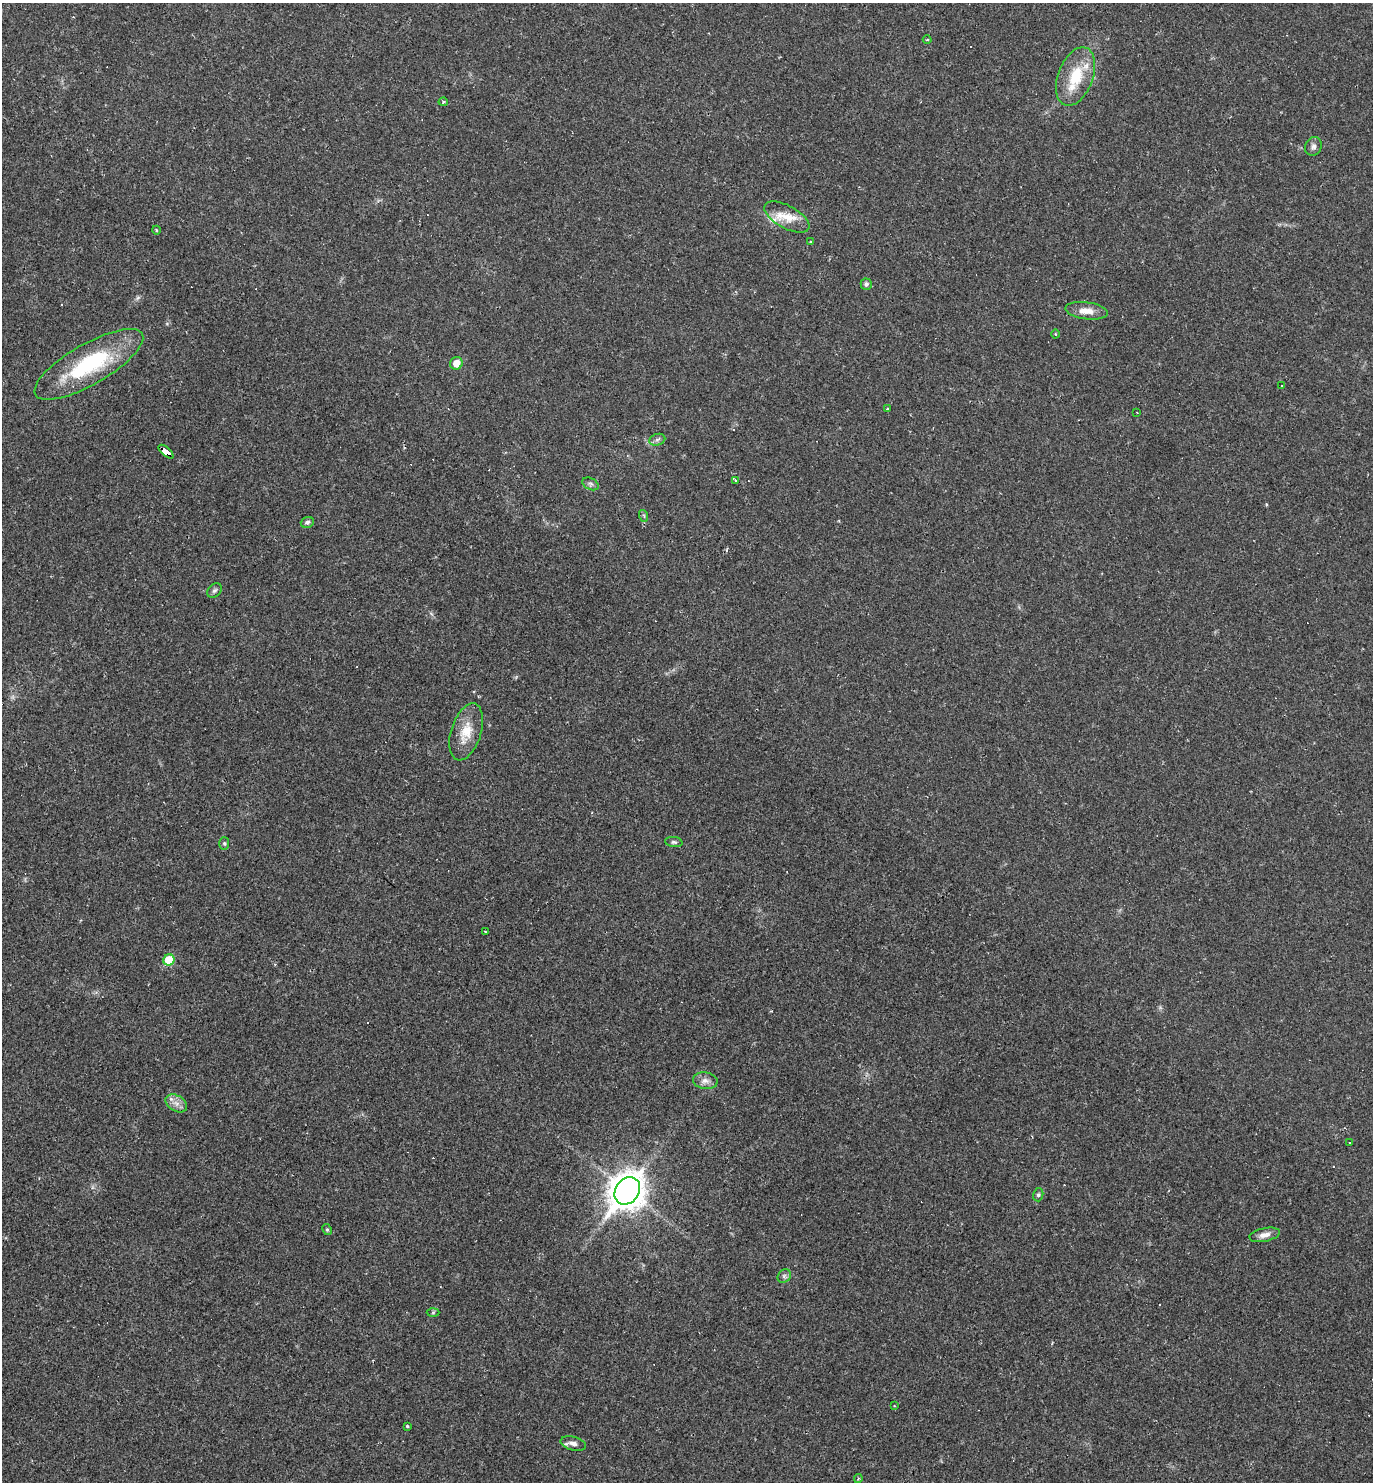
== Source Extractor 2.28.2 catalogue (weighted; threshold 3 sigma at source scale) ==
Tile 11 of 4 x 4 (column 3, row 3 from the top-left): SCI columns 3034-4404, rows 1481-2960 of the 5925 x 5920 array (HDU 1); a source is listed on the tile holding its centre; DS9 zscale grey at full resolution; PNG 1375 x 1484 px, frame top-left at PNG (2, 3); each listed source drawn as its Kron ellipse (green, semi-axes under 4 px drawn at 4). Shown black and unused: <1% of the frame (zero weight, under 2 of 3 exposures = <1% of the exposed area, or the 3 px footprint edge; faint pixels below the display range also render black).
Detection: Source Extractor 2.28.2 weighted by HDU 2 'WHT'; one run over the whole footprint, this tile lists its part. Background 0.0292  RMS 0.0039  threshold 0.0176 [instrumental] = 3 sigma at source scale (4.5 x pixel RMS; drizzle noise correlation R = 1.50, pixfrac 1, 0.05/0.05 arcsec/px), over >= 5 px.
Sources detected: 53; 11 cosmic-ray / hot-pixel residue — neither listed nor drawn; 2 inside a brighter listed object's ellipse — not listed separately; the other 40 listed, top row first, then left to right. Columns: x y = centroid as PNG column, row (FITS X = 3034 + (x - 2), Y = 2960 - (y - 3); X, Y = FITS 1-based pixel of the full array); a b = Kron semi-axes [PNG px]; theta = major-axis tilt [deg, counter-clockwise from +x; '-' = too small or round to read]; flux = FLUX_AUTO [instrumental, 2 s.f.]
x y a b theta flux
927 40 4 3 - 0.37
1076 76 30 17 69 15
443 102 4 4 - 0.54
1313 146 9 8 - 1.5
787 217 25 11 -29 7.1
156 230 4 3 - 0.39
810 242 3 3 - 0.4
866 284 6 5 - 0.88
1086 311 21 8 -7 4.4
1056 334 4 3 - 0.33
456 363 6 6 - 4.4
89 364 61 20 30 37
1282 386 3 3 - 1.9
887 409 3 3 - 0.54
1137 412 3 2 - 0.35
657 440 8 5 18 1.1
166 452 9 4 -41 100
735 480 3 3 - 4.4
591 484 9 5 -26 0.99
644 516 6 3 -72 0.51
307 522 7 5 18 1.1
215 591 8 6 44 0.93
466 732 29 15 72 8.6
674 842 8 5 -7 0.8
224 843 6 5 - 0.63
485 931 3 2 - 0.3
169 960 6 5 - 12
705 1081 12 8 -9 2.3
176 1103 11 8 -30 2.6
1350 1142 3 2 - 0.42
627 1191 15 11 54 700
1038 1195 6 5 - 0.72
327 1230 6 4 -62 0.65
1265 1235 15 6 12 2.4
784 1276 7 6 - 1.1
433 1313 6 4 2 0.49
894 1406 3 2 - 0.37
407 1426 3 3 - 0.5
573 1443 13 6 -15 2.3
858 1479 4 3 - 0.46
Overlapping masked pixels (flux is a lower limit): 1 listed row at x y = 166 452